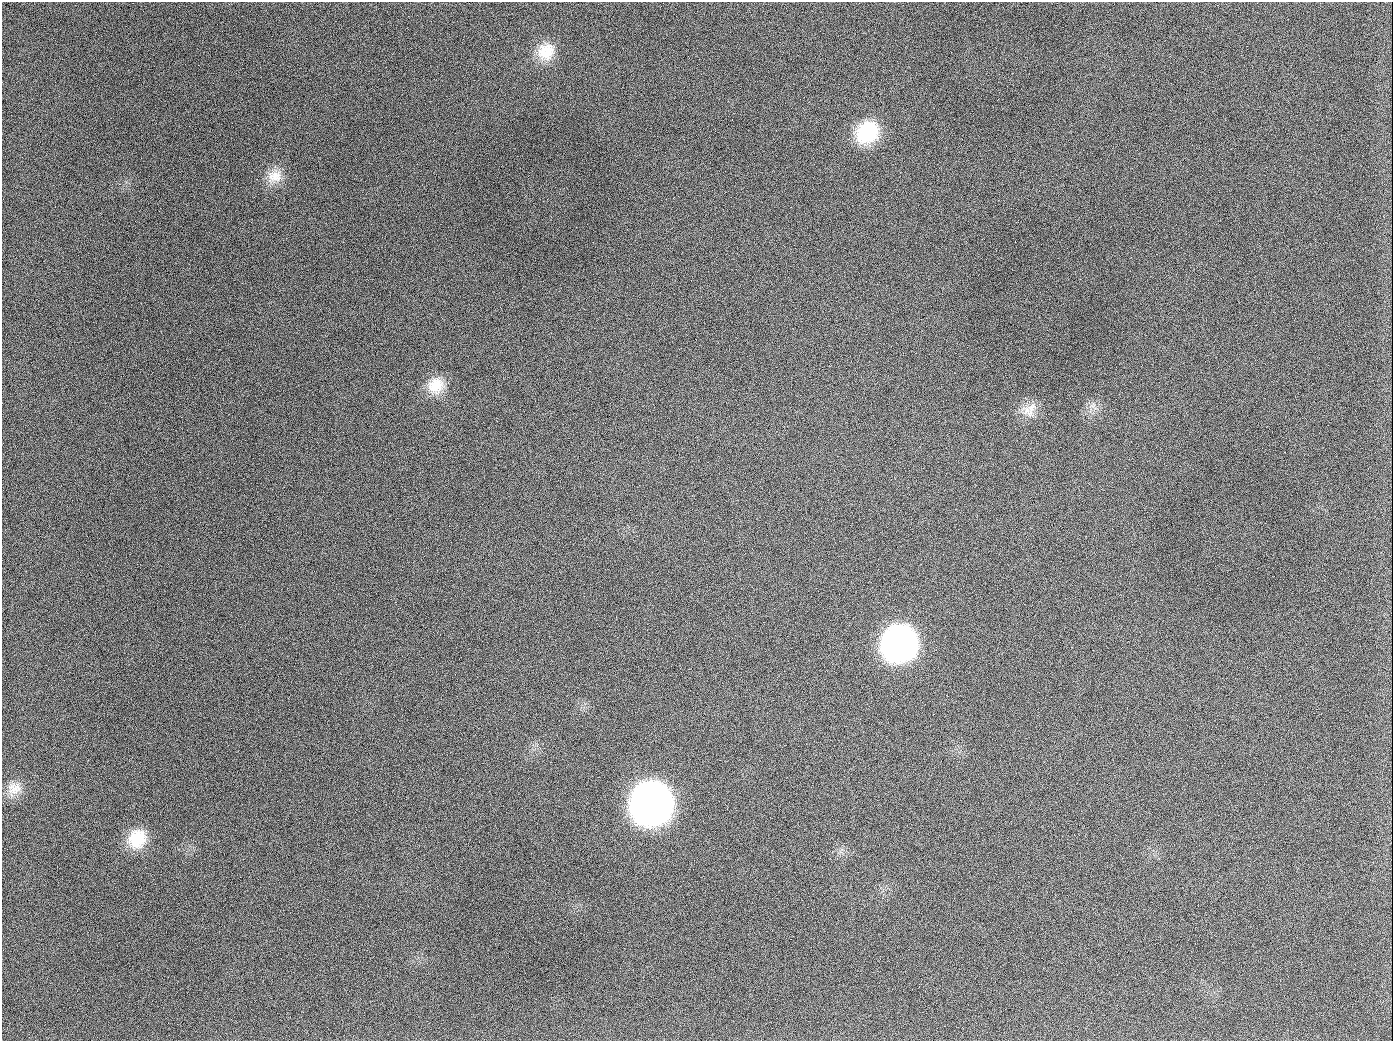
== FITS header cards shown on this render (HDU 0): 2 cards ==
NAXIS1  =                 1391
NAXIS2  =                 1039

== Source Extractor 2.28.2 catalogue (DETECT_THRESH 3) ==
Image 1391 x 1039 px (HDU 0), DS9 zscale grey, 1 PNG px = 1 image px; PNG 1395 x 1043 px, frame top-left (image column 1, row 1039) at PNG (2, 2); no overlay
Background 1620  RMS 72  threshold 217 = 3 sigma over >= 5 px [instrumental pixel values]
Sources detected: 16; all 16 listed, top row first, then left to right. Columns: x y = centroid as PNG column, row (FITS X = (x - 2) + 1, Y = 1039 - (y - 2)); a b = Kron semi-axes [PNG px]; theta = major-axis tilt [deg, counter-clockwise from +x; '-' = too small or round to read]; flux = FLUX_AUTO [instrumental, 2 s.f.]
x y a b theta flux
546 51 22 20 51 1.3e+05
732 120 3 2 - 1.0e+04
189 126 2 2 - 6.2e+03
867 132 27 22 43 3.0e+05
275 176 21 17 6 8.7e+04
674 197 3 2 - 1.1e+04
1157 254 2 2 - 2.2e+03
436 385 22 20 39 1.2e+05
1093 406 10 3 21 1.2e+04
654 407 2 2 - 3.6e+03
1028 412 19 11 -53 6.1e+04
899 643 25 24 - 2.2e+06
14 789 21 16 40 7.1e+04
652 803 26 25 - 5.0e+06
137 839 24 21 51 1.6e+05
944 1026 2 2 - 4.5e+03